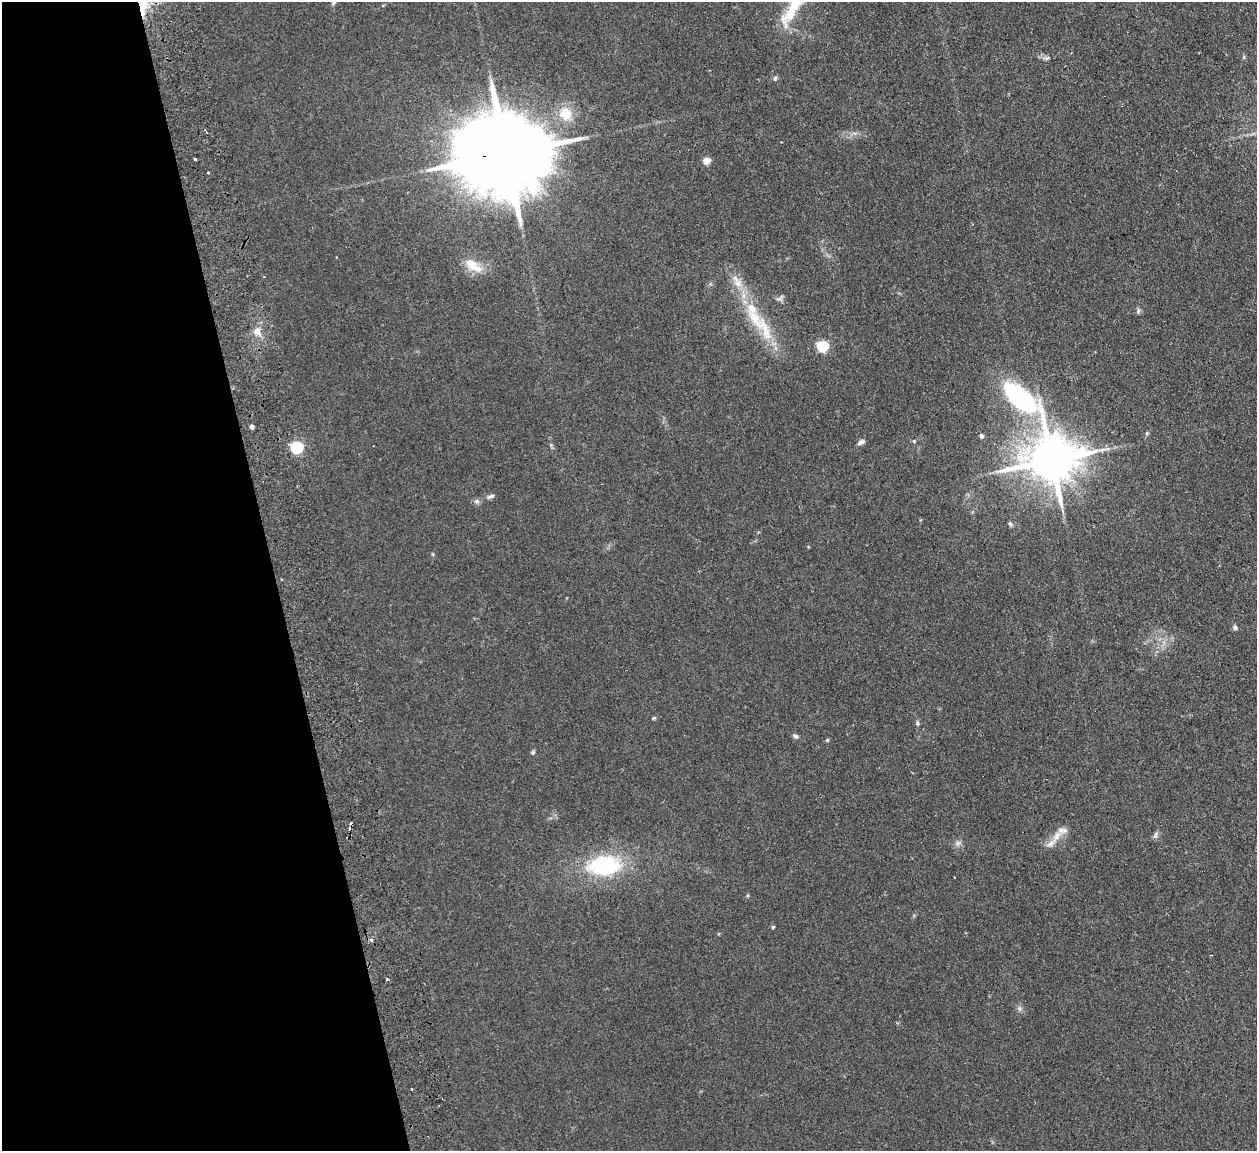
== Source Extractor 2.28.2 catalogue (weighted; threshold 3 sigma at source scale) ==
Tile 5 of 4 x 4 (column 1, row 2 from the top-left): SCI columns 58-1312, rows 2458-3606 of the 5132 x 5031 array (HDU 1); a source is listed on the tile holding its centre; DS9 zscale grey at full resolution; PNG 1259 x 1153 px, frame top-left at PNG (2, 2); no overlay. Shown black and unused: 22% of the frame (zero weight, under 2 of 3 exposures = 3% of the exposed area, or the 3 px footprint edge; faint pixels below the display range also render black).
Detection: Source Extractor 2.28.2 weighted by HDU 2 'WHT'; one run over the whole footprint, this tile lists its part. Background 0.136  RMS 0.011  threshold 0.0505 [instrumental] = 3 sigma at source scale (4.5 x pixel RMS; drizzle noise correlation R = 1.50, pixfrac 1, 0.05/0.05 arcsec/px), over >= 5 px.
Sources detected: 48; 5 cosmic-ray / hot-pixel residue — not listed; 4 inside a brighter listed object's ellipse — not listed separately; the other 39 listed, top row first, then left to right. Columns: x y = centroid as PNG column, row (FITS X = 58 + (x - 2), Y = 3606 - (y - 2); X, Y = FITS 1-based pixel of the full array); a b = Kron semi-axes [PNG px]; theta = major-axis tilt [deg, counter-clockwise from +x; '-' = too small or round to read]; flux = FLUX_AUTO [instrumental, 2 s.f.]
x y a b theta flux
333 2 6 5 - 1.9
142 3 29 12 -78 30
792 9 48 13 61 44
1047 58 7 5 0 2.2
775 78 7 4 46 1.7
566 114 18 16 -58 22
505 154 31 19 7 23000
195 159 3 3 - 3
706 161 5 5 - 19
208 173 3 3 - 3.1
472 265 27 11 -38 18
1138 311 8 5 71 2
754 318 45 13 -54 46
257 331 10 9 - 7.8
822 346 6 5 - 110
1020 398 79 23 -37 140
252 426 3 3 - 140
1147 433 6 4 72 1.4
981 436 7 5 -73 2.4
861 442 11 4 23 3.1
297 447 6 6 - 130
1052 460 15 12 10 5100
491 496 11 5 13 2.8
1010 524 7 4 -37 2.1
432 554 6 3 -70 1
1235 627 6 5 - 2.6
654 718 5 4 - 1.2
917 723 5 5 - 1.7
795 736 8 5 -37 2.7
827 740 5 4 - 1.2
533 752 6 5 - 1.6
1155 835 10 5 71 2.7
1057 836 15 9 57 11
958 843 7 6 - 3
604 866 31 19 2 97
773 927 4 4 - 1.2
371 940 4 3 - 3.2
1019 1008 7 4 -72 2.2
412 1089 3 2 - 1.3
Overlapping masked pixels (flux is a lower limit): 3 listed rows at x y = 142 3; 505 154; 257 331
Isophote crosses this tile's border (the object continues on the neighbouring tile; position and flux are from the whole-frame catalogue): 3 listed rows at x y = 333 2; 142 3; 792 9